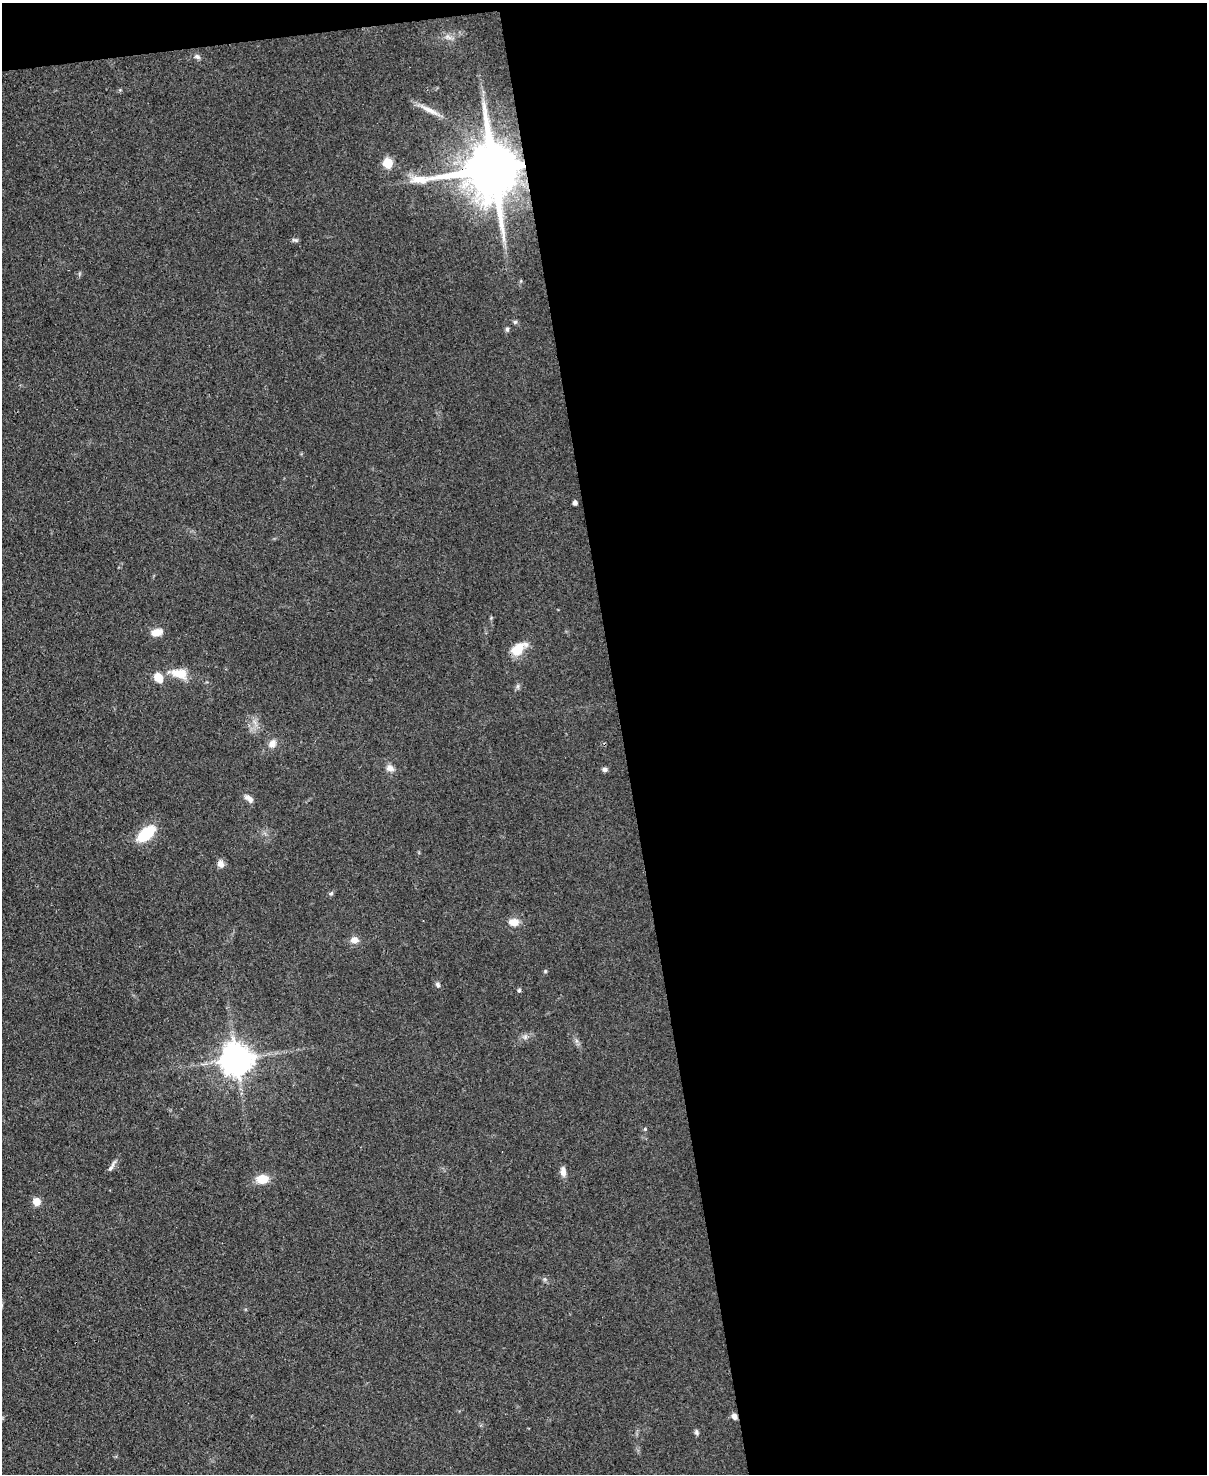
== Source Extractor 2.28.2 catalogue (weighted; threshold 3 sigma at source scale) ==
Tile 4 of 4 x 3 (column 4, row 1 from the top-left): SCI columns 3615-4819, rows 3193-4664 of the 4819 x 4798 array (HDU 1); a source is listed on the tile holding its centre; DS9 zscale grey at full resolution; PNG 1209 x 1476 px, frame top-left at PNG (2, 3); no overlay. Shown black and unused: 50% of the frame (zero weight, under 3 of 4 exposures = <1% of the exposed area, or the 3 px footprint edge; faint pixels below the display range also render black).
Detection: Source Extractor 2.28.2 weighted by HDU 2 'WHT'; one run over the whole footprint, this tile lists its part. Background 0.0853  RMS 0.0063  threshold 0.0284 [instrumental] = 3 sigma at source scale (4.5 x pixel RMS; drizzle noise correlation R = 1.50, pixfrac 1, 0.05/0.05 arcsec/px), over >= 5 px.
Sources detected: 35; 1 inside a brighter listed object's ellipse — not listed separately; the other 34 listed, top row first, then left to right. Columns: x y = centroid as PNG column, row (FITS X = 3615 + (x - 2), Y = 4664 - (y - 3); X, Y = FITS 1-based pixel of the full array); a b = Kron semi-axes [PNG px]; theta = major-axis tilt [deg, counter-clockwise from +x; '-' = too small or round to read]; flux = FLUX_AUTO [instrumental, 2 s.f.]
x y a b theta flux
448 37 11 4 -34 2.2
197 57 8 6 -18 2
429 110 31 7 -26 7.2
388 163 6 5 - 31
493 169 16 15 - 5400
295 240 10 4 -17 1.2
515 322 6 5 - 1.1
507 329 6 5 - 1.2
575 503 4 4 - 2.4
157 632 12 7 14 7.2
518 649 17 12 47 11
179 673 26 12 -13 12
158 677 9 7 -55 9.8
272 744 12 9 68 4.3
390 768 11 8 -20 3.5
605 770 6 5 - 1.8
249 798 13 6 -41 3.4
146 834 16 9 40 29
221 864 9 7 -60 3.5
331 893 6 5 - 1.1
514 922 11 8 0 6.7
354 940 9 8 - 4.7
545 971 5 5 - 0.76
438 985 7 5 -61 1.4
519 990 5 4 - 1.2
525 1037 7 6 - 1.9
237 1059 9 9 - 1200
645 1129 4 3 - 0.67
111 1167 16 5 59 2.4
563 1172 11 6 -82 4.1
262 1179 14 10 -7 9.8
37 1201 6 6 - 8.7
734 1416 7 6 - 2.7
696 1432 7 5 -80 1.3
Overlapping masked pixels (flux is a lower limit): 2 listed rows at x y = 493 169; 734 1416